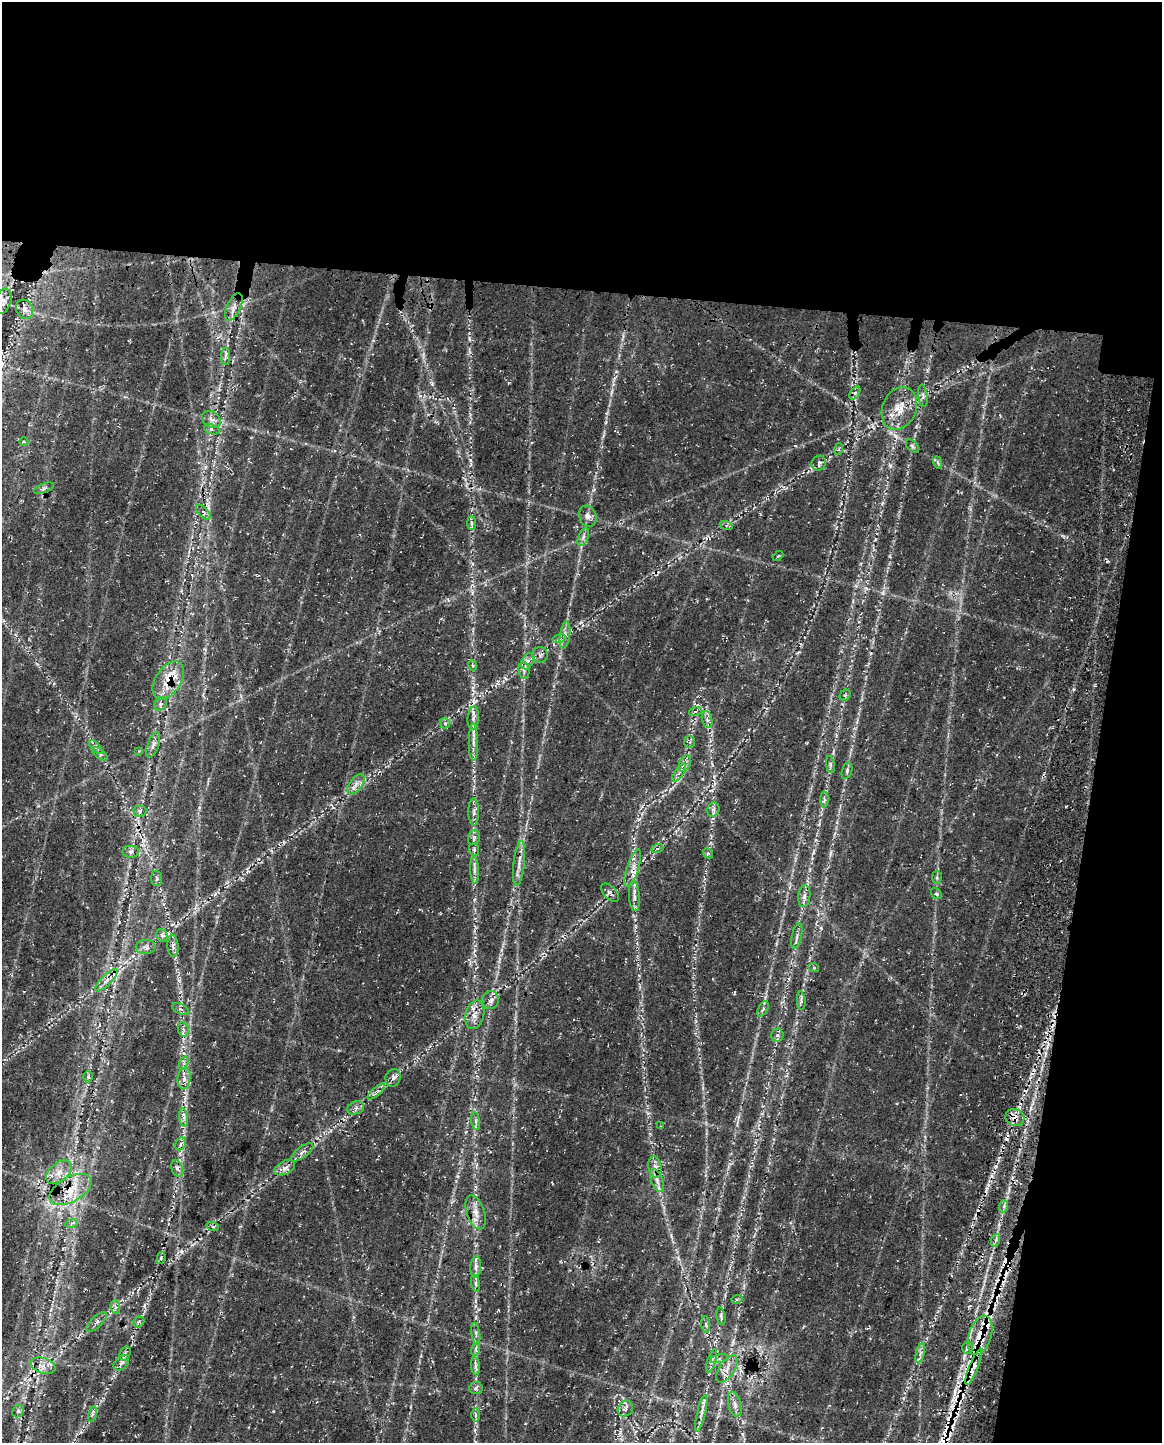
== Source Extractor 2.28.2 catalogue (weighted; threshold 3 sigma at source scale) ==
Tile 4 of 4 x 3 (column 4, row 1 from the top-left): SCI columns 3639-4798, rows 3290-4730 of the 4964 x 5196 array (HDU 1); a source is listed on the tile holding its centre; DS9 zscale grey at full resolution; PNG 1164 x 1445 px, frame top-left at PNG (2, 2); each listed source drawn as its Kron ellipse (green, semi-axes under 4 px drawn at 4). Shown black and unused: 26% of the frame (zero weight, under 3 of 4 exposures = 14% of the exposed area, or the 3 px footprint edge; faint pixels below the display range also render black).
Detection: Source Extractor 2.28.2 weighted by HDU 2 'WHT'; one run over the whole footprint, this tile lists its part. Background 0.0396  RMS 0.0057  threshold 0.0256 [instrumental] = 3 sigma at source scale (4.5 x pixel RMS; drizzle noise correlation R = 1.50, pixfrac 1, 0.0396/0.0396 arcsec/px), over >= 5 px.
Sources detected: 152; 15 cosmic-ray / hot-pixel residue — neither listed nor drawn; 9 inside a brighter listed object's ellipse — not listed separately; the other 128 listed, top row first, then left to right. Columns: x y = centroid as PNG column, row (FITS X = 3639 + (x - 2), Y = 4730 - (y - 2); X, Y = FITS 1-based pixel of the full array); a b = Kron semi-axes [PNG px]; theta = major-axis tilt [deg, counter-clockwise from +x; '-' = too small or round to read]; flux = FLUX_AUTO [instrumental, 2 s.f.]
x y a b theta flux
3 301 13 7 74 3.3
234 307 15 7 65 3.7
25 309 10 8 -62 2.7
226 357 8 4 -89 1.5
855 393 7 4 54 1.1
923 396 11 4 -83 1.5
899 408 22 17 66 11
211 419 10 7 -36 2.7
212 429 8 5 -20 1.4
24 442 4 3 - 0.55
912 446 8 5 -46 1.1
839 449 6 4 71 0.78
937 462 6 4 -70 1.1
819 463 8 7 - 2
44 488 10 4 21 1.5
203 512 9 5 -45 1.7
588 516 11 8 -69 2.9
471 523 7 4 -90 0.97
726 525 6 4 -18 1
583 537 9 5 67 1.7
778 556 6 3 43 0.64
565 635 14 5 81 2.5
559 639 6 4 17 1.2
540 655 8 7 - 1.8
528 661 9 6 61 2.1
472 665 5 3 - 0.63
524 670 8 5 -83 1.6
168 680 21 12 56 12
845 695 6 5 - 0.96
161 704 7 5 53 1.5
695 712 6 4 18 0.92
473 718 11 5 84 2.5
707 719 9 5 -76 1.9
445 723 5 5 - 1.2
473 742 19 4 -89 3.3
689 742 6 5 - 1.2
153 745 13 5 70 2.5
96 747 9 3 -45 1.2
139 751 4 4 - 0.52
100 754 9 4 -36 1.4
685 764 8 5 68 2.2
830 765 8 4 -81 1.2
847 771 8 5 75 1.4
679 773 10 4 57 1.9
356 784 12 6 53 3.2
824 799 8 4 -89 1.4
713 810 7 6 - 1.8
140 811 6 5 - 1.5
474 812 13 5 -89 2.3
474 838 8 5 71 1.7
474 849 6 5 - 0.97
657 849 6 4 20 0.91
131 852 8 6 2 1.5
708 853 5 4 - 0.94
519 863 23 5 84 4.2
633 868 19 6 72 4.6
474 870 13 4 -87 2.4
157 878 8 5 -87 1.5
937 878 6 5 - 0.96
610 893 11 6 -47 1.9
936 894 6 4 -52 0.9
634 896 15 5 -86 2.7
804 896 11 6 84 2.4
162 935 7 5 -69 1.3
797 936 13 5 78 1.9
173 946 11 5 -85 2.2
146 947 10 7 3 2.5
814 968 5 3 - 0.51
107 980 14 5 45 3.6
491 1000 9 8 - 2.4
801 1001 9 3 -86 1.3
180 1009 9 5 -27 1.4
763 1009 8 4 64 1.3
475 1015 14 9 76 5.2
183 1029 7 5 -79 1.6
777 1035 6 6 - 1.3
184 1063 7 4 72 1.3
88 1077 5 4 - 0.96
184 1078 11 6 84 2.9
393 1078 9 7 73 2
376 1091 11 4 40 1.9
356 1108 8 6 21 2
1015 1117 10 8 -23 4.8
183 1118 9 4 -84 2.2
476 1121 9 4 -82 1.3
661 1126 2 2 - 0.38
181 1144 7 5 62 1.5
302 1152 13 5 36 2.5
655 1167 11 6 -80 2.8
177 1168 9 5 -71 1.8
285 1168 11 6 27 2.7
59 1172 15 9 41 6
657 1180 12 6 -70 2.7
70 1190 23 12 30 14
1004 1206 6 4 70 1.1
476 1212 17 9 -71 5.6
72 1223 6 4 18 1.1
213 1227 6 4 -19 0.94
996 1240 6 4 71 1
161 1258 6 4 81 1.1
476 1267 11 5 86 2.4
476 1283 8 4 -81 1.2
737 1299 6 4 17 0.84
115 1307 7 4 -89 1.5
721 1316 9 4 -79 1.6
96 1322 13 5 43 2.1
139 1322 6 5 - 0.98
706 1324 8 3 -85 1
476 1333 11 3 -81 1.4
980 1335 20 11 72 13
968 1348 6 5 - 1.4
476 1349 7 4 73 1.1
125 1353 7 5 72 1
920 1353 10 4 76 1.9
719 1359 9 3 13 1.4
712 1361 12 4 72 1.5
121 1363 9 6 46 2
43 1366 13 7 -19 4
476 1366 9 4 -82 1.5
974 1367 19 4 68 4.5
727 1369 15 7 57 4.3
476 1388 7 6 - 1.3
735 1404 12 6 -76 2.6
625 1409 8 7 - 2
18 1411 7 5 47 1.3
701 1413 19 4 76 2.9
92 1414 8 4 76 1
476 1415 6 4 90 1
Overlapping masked pixels (flux is a lower limit): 8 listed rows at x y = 168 680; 633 868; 107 980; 475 1015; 1015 1117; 70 1190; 980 1335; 974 1367
Unlisted compact peaks at least as high as the median listed source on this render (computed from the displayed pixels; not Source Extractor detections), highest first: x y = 199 808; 475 1430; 890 465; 273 1411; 432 383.